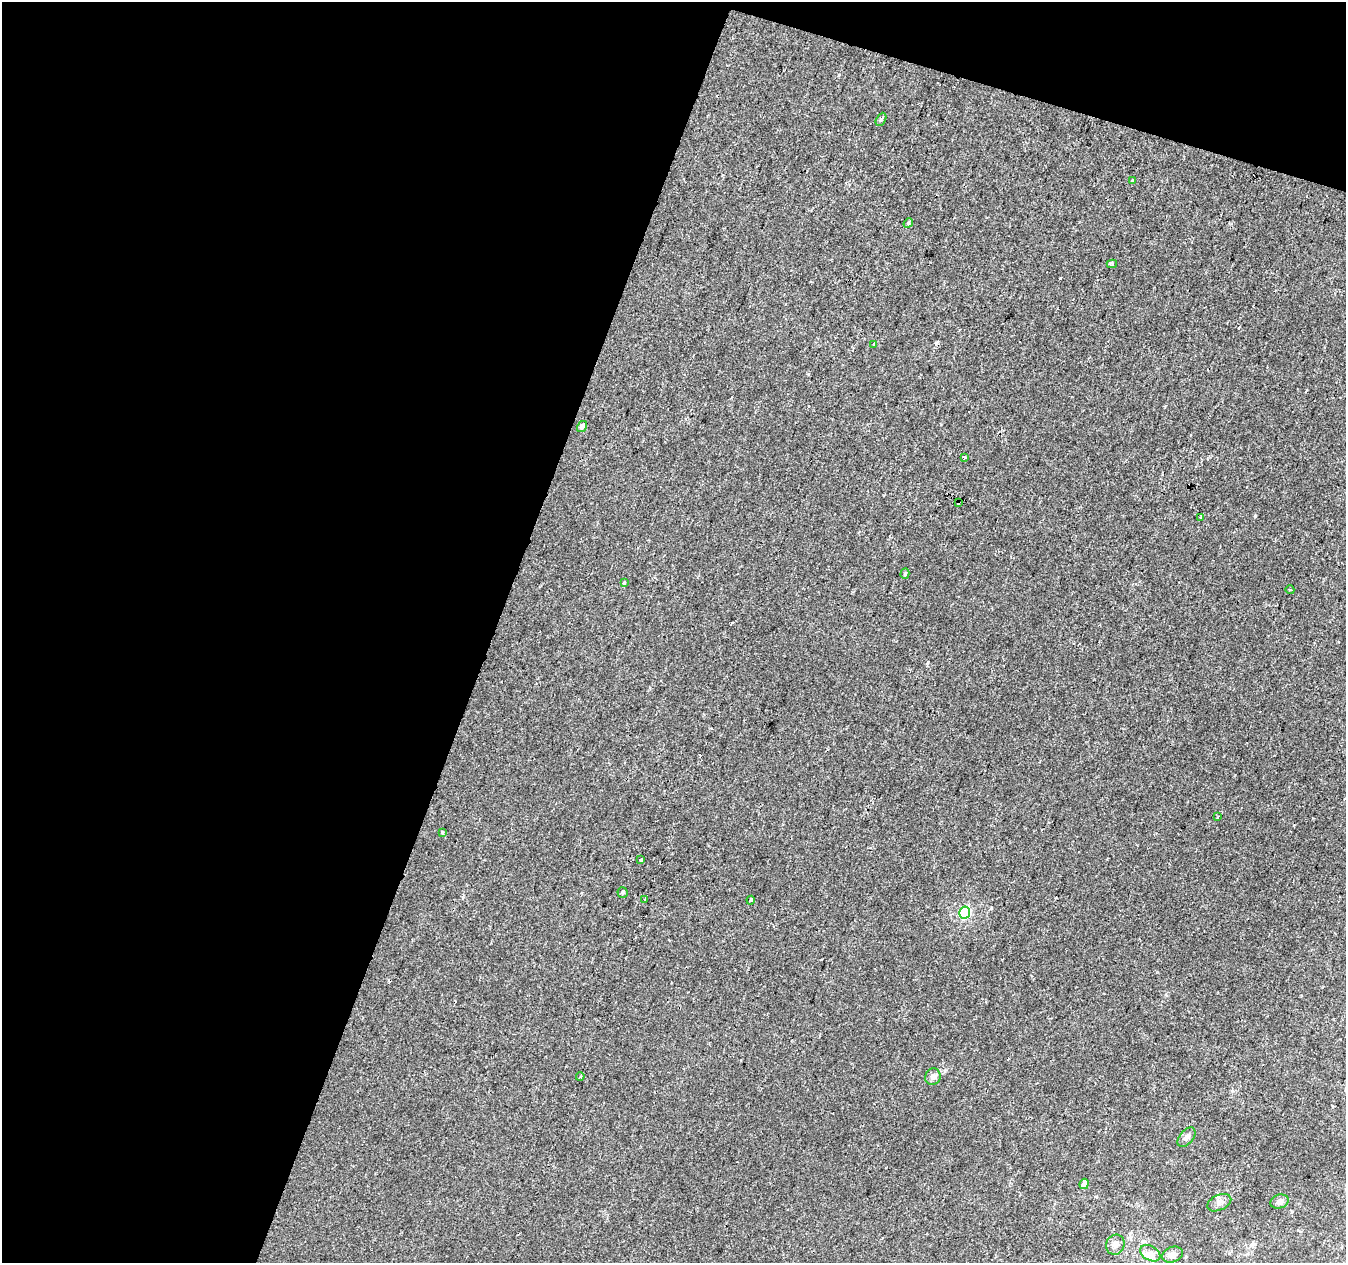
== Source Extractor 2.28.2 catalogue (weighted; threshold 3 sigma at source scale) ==
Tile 1 of 2 x 2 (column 1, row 1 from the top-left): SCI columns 1-1344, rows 1370-2630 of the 2687 x 2758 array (HDU 1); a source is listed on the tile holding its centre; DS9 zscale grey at full resolution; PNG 1348 x 1265 px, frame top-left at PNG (2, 2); each listed source drawn as its Kron ellipse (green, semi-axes under 4 px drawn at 4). Shown black and unused: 40% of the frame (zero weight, under 2 of 3 exposures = <1% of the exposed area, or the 3 px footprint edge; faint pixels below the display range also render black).
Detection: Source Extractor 2.28.2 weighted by HDU 2 'WHT'; one run over the whole footprint, this tile lists its part. Background -2.15e-05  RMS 0.0041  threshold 0.0186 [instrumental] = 3 sigma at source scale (4.5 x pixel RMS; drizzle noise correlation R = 1.50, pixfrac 1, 0.0396/0.0396 arcsec/px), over >= 5 px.
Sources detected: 31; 3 cosmic-ray / hot-pixel residue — neither listed nor drawn; the other 28 listed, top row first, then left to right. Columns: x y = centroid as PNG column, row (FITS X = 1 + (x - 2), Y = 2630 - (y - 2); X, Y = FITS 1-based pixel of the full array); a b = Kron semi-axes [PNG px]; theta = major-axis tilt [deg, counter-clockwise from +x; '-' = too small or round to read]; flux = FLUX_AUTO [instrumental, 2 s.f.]
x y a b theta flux
881 119 7 4 62 0.75
1132 181 3 3 - 0.55
908 223 5 4 - 0.59
1112 264 5 3 - 1.7
874 344 3 3 - 1
582 427 6 4 58 1.5
965 457 3 3 - 1.1
959 502 3 3 - 3.8
1201 517 4 4 - 0.55
905 573 5 4 - 0.74
624 583 4 3 - 0.51
1290 590 4 3 - 0.35
1218 817 4 2 - 0.35
442 832 3 3 - 0.9
641 860 4 3 - 3.2
622 892 5 5 - 0.68
645 900 3 3 - 1.4
751 900 4 4 - 0.5
965 913 6 5 - 42
580 1077 4 2 - 0.37
933 1077 8 7 - 1.9
1187 1137 11 6 51 1.8
1084 1184 5 4 - 2.8
1279 1201 9 6 18 1.6
1219 1203 13 7 25 2
1115 1245 10 9 - 2.3
1150 1253 11 7 -31 2.3
1173 1255 10 7 22 2.8
Overlapping masked pixels (flux is a lower limit): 1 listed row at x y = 959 502
Unlisted compact peaks at least as high as the median listed source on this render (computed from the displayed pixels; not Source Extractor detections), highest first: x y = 1255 516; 1060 278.